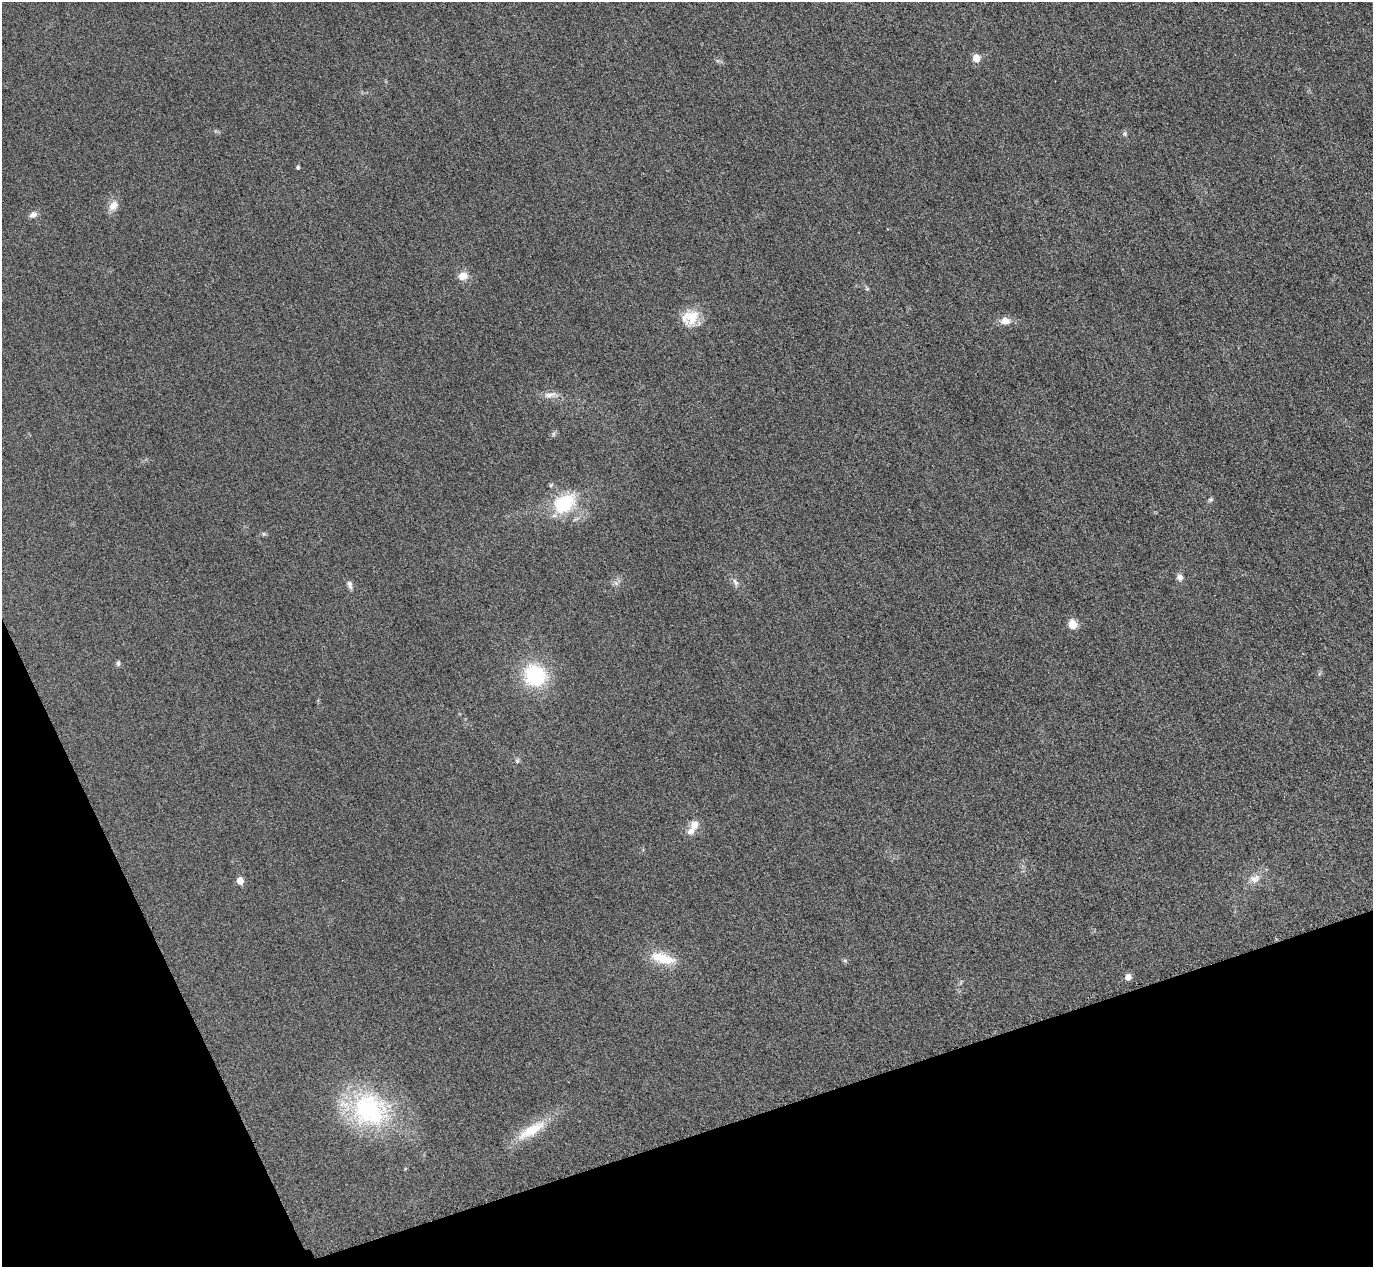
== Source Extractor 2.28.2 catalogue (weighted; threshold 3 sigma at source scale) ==
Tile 14 of 4 x 4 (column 2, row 4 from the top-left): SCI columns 1402-2772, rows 303-1567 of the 5546 x 5533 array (HDU 1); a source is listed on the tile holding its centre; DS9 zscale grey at full resolution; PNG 1375 x 1269 px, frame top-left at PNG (2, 2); no overlay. Shown black and unused: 17% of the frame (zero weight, under 3 of 4 exposures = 3% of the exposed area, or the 3 px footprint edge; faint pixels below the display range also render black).
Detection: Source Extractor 2.28.2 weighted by HDU 2 'WHT'; one run over the whole footprint, this tile lists its part. Background 0.148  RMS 0.019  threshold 0.0859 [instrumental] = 3 sigma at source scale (4.5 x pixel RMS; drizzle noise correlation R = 1.50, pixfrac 1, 0.05/0.05 arcsec/px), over >= 5 px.
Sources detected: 31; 2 inside a brighter listed object's ellipse — not listed separately; the other 29 listed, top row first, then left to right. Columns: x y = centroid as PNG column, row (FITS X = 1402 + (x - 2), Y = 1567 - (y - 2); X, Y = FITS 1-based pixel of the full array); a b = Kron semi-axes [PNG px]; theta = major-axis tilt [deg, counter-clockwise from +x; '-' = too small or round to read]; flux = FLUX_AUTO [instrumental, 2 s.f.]
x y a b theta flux
976 58 5 5 - 43
1124 134 7 5 73 3.6
298 168 4 3 - 3.9
113 206 14 11 50 17
33 215 10 7 25 8.4
463 276 9 8 - 22
867 289 6 4 0 2.6
692 317 23 15 59 43
1005 321 13 9 3 16
550 395 19 7 13 14
553 434 7 4 72 3.2
1211 500 6 5 - 3.6
564 503 25 17 34 100
1180 577 8 7 - 8.6
735 582 10 6 -60 7
616 583 7 4 -71 4.2
350 585 12 6 -75 6.7
1073 624 6 5 - 68
118 663 8 5 -81 3.7
535 675 23 21 -33 140
517 761 6 6 - 3.4
694 825 12 10 66 17
1255 879 15 10 11 16
240 881 5 5 - 31
663 958 34 13 -15 49
845 961 6 5 - 3.1
1128 977 5 5 - 19
369 1110 48 43 -30 250
531 1130 45 13 30 58